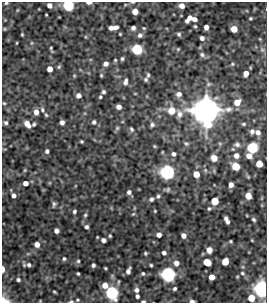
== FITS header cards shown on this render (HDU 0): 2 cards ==
NAXIS1  =                  265
NAXIS2  =                  301

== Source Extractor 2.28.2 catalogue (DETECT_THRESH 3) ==
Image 265 x 301 px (HDU 0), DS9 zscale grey, 1 PNG px = 1 image px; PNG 269 x 305 px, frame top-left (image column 1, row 301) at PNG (2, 2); no overlay
Background 445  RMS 1.1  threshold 3.17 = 3 sigma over >= 5 px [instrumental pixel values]
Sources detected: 142; all 142 listed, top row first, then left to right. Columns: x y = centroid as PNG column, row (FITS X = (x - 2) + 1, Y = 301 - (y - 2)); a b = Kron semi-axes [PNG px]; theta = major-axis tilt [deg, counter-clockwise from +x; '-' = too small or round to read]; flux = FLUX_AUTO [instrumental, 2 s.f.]
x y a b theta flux
6 3 5 4 - 98
89 3 5 3 - 360
49 5 5 4 - 340
68 5 5 5 - 10000
181 6 5 5 - 430
135 12 5 5 - 590
46 15 3 2 - 59
189 18 8 4 51 520
250 18 3 3 - 90
194 19 5 4 - 270
195 26 4 4 - 84
115 27 6 4 24 270
206 27 5 4 - 380
111 28 4 4 - 250
133 28 4 4 - 220
144 28 5 4 - 79
5 29 4 4 - 75
234 29 5 5 - 980
22 34 3 3 - 74
120 34 3 3 - 64
179 34 5 4 - 130
140 35 7 6 - 210
202 38 4 4 - 220
17 43 4 2 - 57
31 43 6 4 89 87
51 48 4 3 - 75
137 49 6 5 - 8100
178 49 5 4 - 70
262 50 6 5 - 150
202 55 7 6 - 180
122 59 4 3 - 110
115 60 4 4 - 75
106 64 5 5 - 310
232 64 5 4 - 87
59 67 6 5 - 100
50 69 5 5 - 490
246 73 5 4 - 530
101 75 4 3 - 81
148 75 7 4 88 110
74 76 5 4 - 75
146 79 5 5 - 140
125 82 8 5 77 220
103 92 4 4 - 150
135 94 4 3 - 51
179 94 7 7 - 300
78 95 5 5 - 340
100 97 5 4 - 96
237 102 7 6 - 820
4 103 5 4 - 82
119 107 5 4 - 330
42 110 7 5 -64 150
171 110 7 6 - 1100
206 110 9 9 - 120000
36 112 6 5 - 450
179 114 12 8 -78 420
46 115 5 5 - 96
62 122 4 4 - 260
94 122 6 5 - 140
6 123 6 5 - 160
27 124 7 4 -52 550
34 124 4 3 - 110
244 124 6 5 - 120
152 125 7 5 59 170
117 128 6 5 - 110
131 129 6 5 - 140
252 131 6 6 - 240
258 132 7 6 - 340
82 141 3 3 - 83
186 143 7 5 -25 140
237 144 8 7 - 240
154 146 5 4 - 79
252 148 6 5 - 9000
47 151 5 4 - 150
173 154 6 6 - 210
236 156 6 6 - 390
249 156 6 5 - 480
214 158 5 5 - 910
259 164 5 5 - 1000
236 166 6 5 - 2300
25 170 5 4 - 74
167 172 6 6 - 25000
196 174 5 5 - 980
25 183 5 4 - 400
231 185 5 4 - 380
167 189 10 6 6 170
129 192 5 5 - 200
14 195 5 5 - 250
158 196 6 5 - 140
248 196 5 5 - 870
151 199 5 5 - 170
215 201 5 5 - 1500
54 204 9 4 86 150
209 208 5 5 - 100
74 211 4 4 - 120
155 211 3 3 - 67
133 214 5 3 - 72
85 215 4 4 - 94
226 218 4 3 - 180
253 219 5 4 - 120
228 222 5 3 - 170
86 227 4 4 - 170
56 231 4 4 - 270
159 235 4 4 - 360
183 235 5 4 - 370
110 236 3 3 - 77
103 240 5 5 - 230
252 240 3 2 - 52
231 241 3 3 - 78
37 244 5 5 - 450
209 250 6 5 - 470
145 253 4 3 - 92
164 253 5 4 - 210
64 259 5 4 - 110
78 261 5 5 - 110
207 262 6 5 - 1600
225 262 5 5 - 1100
176 263 7 6 - 370
29 265 6 6 - 190
93 265 4 4 - 150
151 265 3 3 - 83
105 268 3 2 - 71
3 269 5 3 - 500
128 271 6 4 72 280
143 273 5 4 - 110
242 273 6 5 - 130
78 274 3 3 - 97
168 274 6 6 - 25000
212 277 5 5 - 650
18 280 4 4 - 140
105 285 6 6 - 570
262 288 6 6 - 41000
175 289 4 3 - 120
136 290 6 5 - 240
54 292 3 2 - 75
111 292 6 6 - 17000
137 296 4 4 - 180
251 298 5 5 - 1100
77 300 5 4 - 86
4 301 9 7 -19 620
71 301 7 3 1 100
143 301 4 2 - 120
192 301 5 3 - 220
At the frame edge (FLAGS 8, measured only in part): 10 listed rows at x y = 6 3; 89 3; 68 5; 135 12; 3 269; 262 288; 4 301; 71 301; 143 301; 192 301